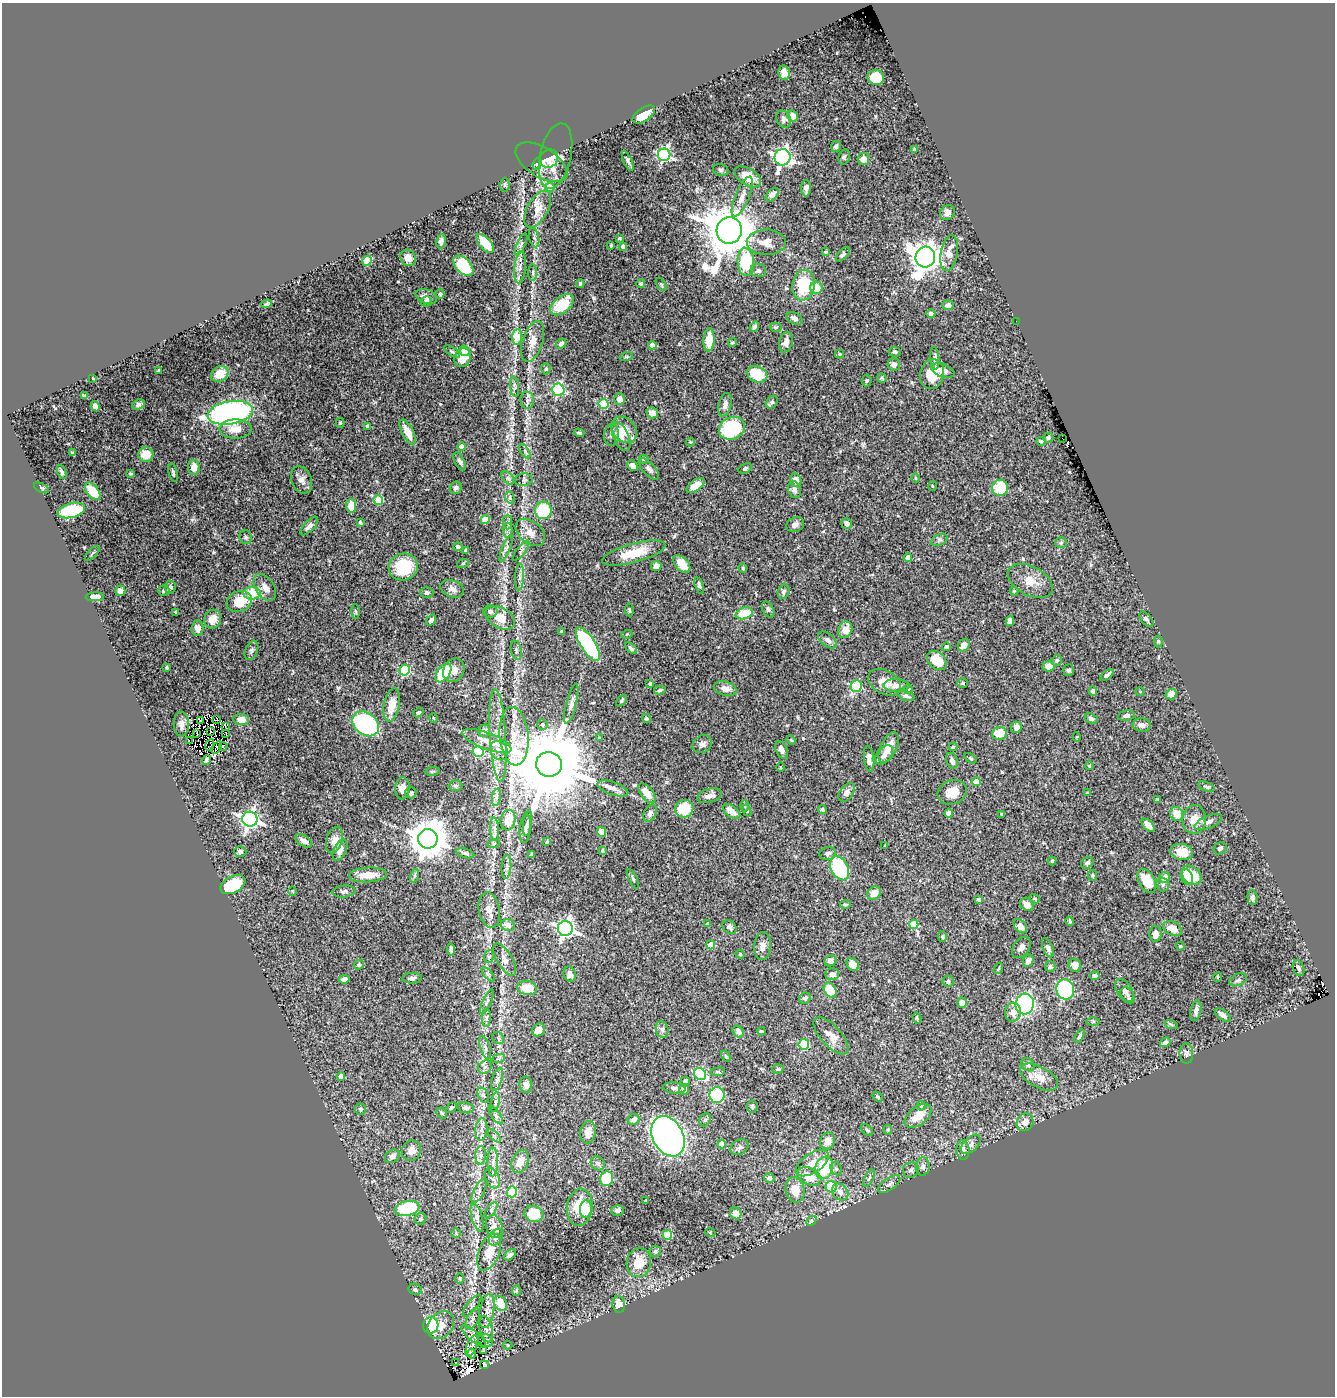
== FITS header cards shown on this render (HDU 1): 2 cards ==
NAXIS1  =                 1333
NAXIS2  =                 1394

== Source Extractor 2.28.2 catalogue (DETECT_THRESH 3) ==
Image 1333 x 1394 px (HDU 1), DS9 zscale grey, 1 PNG px = 1 image px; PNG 1337 x 1398 px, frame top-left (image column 1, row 1394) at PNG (2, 3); each listed source drawn as its Kron ellipse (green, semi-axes under 4 px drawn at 4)
Background 0.979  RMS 0.027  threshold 0.0812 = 3 sigma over >= 5 px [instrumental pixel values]
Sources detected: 514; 4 with non-positive FLUX_AUTO (blend fragments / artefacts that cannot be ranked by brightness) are neither listed nor drawn; of the other 510, the 500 brightest by FLUX_AUTO listed and drawn (10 fainter detections omitted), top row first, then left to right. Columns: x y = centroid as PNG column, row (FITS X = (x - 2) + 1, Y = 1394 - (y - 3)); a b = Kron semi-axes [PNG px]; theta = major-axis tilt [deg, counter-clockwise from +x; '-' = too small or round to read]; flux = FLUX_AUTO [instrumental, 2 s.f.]
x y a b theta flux
784 73 7 5 -83 10
876 78 8 7 - 55
644 115 13 6 34 32
792 116 6 5 - 15
784 119 9 7 -63 6.8
836 146 5 5 - 4.6
914 149 4 4 - 2.2
664 155 6 6 - 310
556 156 33 15 77 31
783 157 8 8 - 600
844 157 8 5 75 3.5
549 159 10 8 39 9.6
863 159 6 6 - 12
628 161 10 4 -65 4.6
541 162 29 14 -32 27
537 164 6 4 66 4.8
721 170 8 6 -16 3.4
748 177 15 8 -32 30
505 184 7 5 88 2.9
550 187 4 4 - 27
806 188 8 5 -89 8.5
772 195 8 5 47 8.8
742 197 21 7 67 13
538 209 20 10 61 18
947 213 8 6 52 8.5
729 230 13 12 - 9000
534 237 10 5 -79 4.4
619 238 4 3 - 2.2
441 241 7 5 78 5.5
766 242 19 12 -1 24
485 243 11 5 -49 38
521 244 11 4 65 4.3
611 245 3 3 - 2.1
623 247 4 3 - 8.8
826 252 4 3 - 2.2
949 253 18 8 79 20
843 254 9 4 47 4.5
925 257 10 9 - 2500
408 258 8 7 - 12
367 261 5 4 - 59
746 262 14 8 -86 110
463 266 12 7 -47 91
520 267 16 5 85 10
758 271 8 6 -16 5
533 273 8 4 89 3.6
580 283 4 3 - 2.7
641 284 4 4 - 3.5
661 284 7 4 -55 2.4
803 285 15 11 80 80
816 288 6 6 - 38
440 294 5 4 - 2.6
426 296 11 7 -21 11
426 301 5 5 - 5.4
267 304 5 3 - 3.4
562 305 14 8 38 63
948 305 5 5 - 7.7
931 313 4 4 - 6.1
794 318 8 5 -30 7.7
1016 321 2 2 - 24
754 327 5 4 - 4.5
775 327 6 4 -10 2.5
517 337 8 5 85 40
709 340 11 5 87 39
533 341 21 10 72 21
732 342 4 4 - 2.3
786 342 10 6 73 13
561 344 6 4 42 4.7
652 345 4 4 - 17
452 351 9 4 -34 3.3
464 351 5 4 - 52
895 352 6 4 -4 4.3
840 354 4 4 - 2
626 357 6 4 18 2.5
462 358 9 8 - 27
935 358 11 4 -87 6
894 364 6 6 - 8.5
546 369 5 4 - 2.5
158 370 3 2 - 2.3
943 371 12 6 -19 12
220 374 9 7 36 27
757 374 10 8 -26 58
932 374 15 12 78 42
93 378 3 2 - 2.6
882 378 5 4 - 2.2
867 381 6 4 85 2.8
515 387 10 4 -86 4.6
558 390 6 6 - 240
85 396 3 3 - 2.9
619 399 6 5 - 9.4
527 400 8 7 - 6
772 402 7 5 54 4.3
604 404 5 5 - 89
138 405 6 5 - 5.2
725 405 12 6 75 8.1
95 406 5 4 - 6.8
230 413 23 11 9 510
652 413 5 5 - 14
340 423 5 4 - 2.3
368 426 4 3 - 5
732 428 13 11 24 120
235 429 16 9 0 23
624 430 14 11 -49 29
408 432 13 5 -63 26
579 433 5 4 - 3.1
611 435 10 7 85 6
621 437 15 8 -66 15
1048 438 5 4 - 3.2
1062 438 2 2 - 28
1041 441 4 4 - 2.3
690 442 4 4 - 1.9
461 447 4 4 - 18
525 451 8 4 -59 3.6
72 453 4 2 - 1.9
146 455 8 7 - 29
644 459 5 4 - 2.3
460 462 10 5 -62 5.2
633 466 6 4 -47 5.4
194 467 7 6 - 15
745 468 7 4 26 3.4
649 469 13 6 -47 7.1
62 472 7 4 -68 3.7
173 473 9 3 -76 2.8
131 474 4 3 - 2.2
508 478 8 5 -44 4.4
915 478 5 3 - 1.6
302 480 14 10 -68 9.9
524 480 9 6 2 4.5
796 480 7 5 -72 11
695 486 10 5 36 16
932 486 5 3 - 1.5
41 488 8 3 -27 2.3
456 488 6 5 - 5.3
1000 488 8 8 - 58
794 490 8 6 -75 6.7
93 491 10 6 -51 51
510 498 6 4 -80 2.9
378 500 5 4 - 63
351 506 7 5 -86 24
71 510 14 7 15 130
543 510 9 8 - 86
485 519 4 4 - 40
508 522 7 4 -89 4
360 523 4 3 - 2.8
847 523 5 5 - 8.7
795 525 9 7 26 7.4
309 526 12 5 47 6.1
507 530 7 5 89 4.9
530 532 17 11 -40 19
246 537 7 6 - 3.6
939 540 9 5 24 5.1
1061 543 5 5 - 2.9
458 547 4 4 - 5
506 548 14 3 67 4.7
466 550 3 3 - 2.2
521 551 12 3 52 4
92 553 10 2 45 2.4
634 553 32 9 15 44
908 558 4 4 - 18
463 563 6 3 19 2.2
682 564 11 6 -48 23
656 566 5 5 - 11
403 567 15 13 15 71
743 568 4 4 - 2.9
520 577 13 4 87 6.2
1030 581 24 14 -28 28
699 585 8 4 -72 3.9
170 587 6 5 - 4.3
265 587 15 9 -57 13
452 589 12 8 -19 11
164 590 5 5 - 4.6
120 591 5 5 - 8.3
1014 591 4 4 - 1.8
784 592 7 5 69 4.3
252 593 9 6 -1 57
427 593 6 5 - 4.6
95 597 9 4 4 13
239 601 13 10 19 44
768 609 8 5 -62 4
629 610 6 3 -84 2.5
356 611 7 3 -89 2.3
490 611 7 6 - 5.3
175 612 3 2 - 1.5
744 613 9 5 17 53
500 618 16 10 -30 26
213 619 9 8 - 21
1146 619 9 5 -48 4.2
431 620 6 4 54 6.9
1010 621 5 4 - 7.5
197 628 7 6 - 11
845 630 8 6 64 22
561 631 3 2 - 1.9
627 634 5 3 - 1.5
827 640 11 6 -38 8.1
1158 641 6 4 -90 2.5
588 644 19 7 -58 200
964 645 7 5 55 11
946 647 4 4 - 9.5
631 648 7 4 -42 4.3
251 650 10 6 67 5.1
516 650 10 5 -77 4.6
1057 660 5 5 - 3.2
937 661 11 8 -41 46
1048 666 6 5 - 14
167 667 4 2 - 1.9
405 670 5 5 - 160
454 670 12 10 62 16
1069 670 5 5 - 3.9
443 673 11 6 55 85
1107 675 8 4 39 5
885 682 17 12 -29 21
963 683 5 4 - 2.3
650 684 3 3 - 2.5
897 685 13 6 -2 12
856 686 6 5 - 110
725 689 11 7 -14 12
908 689 4 4 - 2.1
660 690 6 4 11 3.3
1093 691 5 4 - 5.3
1140 691 4 3 - 1.4
1171 694 5 5 - 19
906 696 8 5 -19 4.6
622 701 7 3 50 2.6
571 704 20 5 76 9.3
392 705 17 8 79 25
418 712 6 4 33 2.9
1126 716 8 5 10 5.2
433 718 4 3 - 1.5
646 718 5 4 - 2.9
241 719 8 5 -5 17
1091 719 7 5 -20 6
217 720 3 2 - 2.7
201 721 3 2 - 3
181 724 12 7 -89 9.4
366 724 14 11 -37 270
542 725 5 5 - 4.4
1142 725 9 6 -5 7.3
225 726 3 2 - 2.2
1016 727 6 5 - 8
210 731 3 2 - 1.8
484 731 6 5 - 8
197 733 3 2 - 1.8
226 733 3 2 - 1.6
999 733 7 6 - 35
498 735 46 8 -87 41
514 736 29 14 -85 45
1077 737 5 3 - 1.6
599 738 4 3 - 1.7
791 740 5 4 - 2
189 741 3 2 - 580
487 741 26 8 -20 25
702 744 10 8 33 7.2
210 745 6 2 65 1.4
223 746 4 3 - 5.1
217 747 7 2 56 2.9
889 747 16 8 64 24
953 747 4 3 - 2.2
781 750 9 5 -64 8.2
478 751 5 5 - 150
499 751 10 8 -54 11
884 755 11 7 49 9.9
970 758 7 4 -32 2.2
869 759 13 5 -83 8.5
206 760 5 3 - 3.1
952 761 8 5 -69 7.4
549 764 13 12 - 33000
1089 766 4 4 - 2.4
780 767 5 3 - 1.6
432 771 7 3 8 2.2
976 782 4 4 - 23
455 786 7 5 -1 3.4
1206 787 9 4 -19 3.4
402 788 11 7 85 17
613 788 16 6 -19 11
847 792 11 6 54 9
952 792 15 12 21 29
411 793 5 5 - 5.4
647 793 11 6 -52 24
1087 793 3 3 - 1.8
710 796 12 6 16 10
496 797 9 4 81 5.2
1158 800 4 4 - 3.6
745 806 6 4 -88 2.7
684 809 9 8 - 47
822 810 4 4 - 3.2
731 811 10 5 -38 11
747 811 6 4 -59 2.2
650 813 9 6 65 5.9
949 813 4 4 - 20
1002 814 4 3 - 2
1177 814 7 6 - 25
250 819 7 7 - 690
1194 819 14 11 87 22
508 820 10 7 77 32
1208 822 15 6 23 11
528 823 12 4 81 5.2
1148 825 8 4 -46 13
494 829 12 4 -85 6.5
525 829 14 5 85 6.8
602 832 5 4 - 15
428 839 9 9 - 5200
334 840 13 8 73 16
304 841 9 5 -33 9.5
547 842 4 3 - 1.6
494 843 6 4 19 2.6
885 845 3 2 - 1.6
1220 848 7 5 30 4.7
340 850 11 6 66 12
602 850 4 3 - 2.1
240 852 6 5 - 5
1182 852 11 8 -11 29
465 853 9 4 -18 3.5
827 854 8 6 17 6.3
531 855 3 3 - 2.7
1052 861 4 4 - 2.1
1087 863 6 5 - 5.1
506 867 12 4 85 6.9
840 868 13 8 -62 140
368 875 19 7 3 27
1092 875 5 4 - 2.9
1192 875 11 8 -43 46
414 876 7 4 71 3.7
1187 877 8 5 -67 35
1165 878 5 5 - 18
633 879 11 4 -63 3
1147 881 13 8 -61 38
233 885 13 8 27 77
1163 885 7 6 - 4.4
293 891 5 3 - 1.6
344 891 11 6 6 5.6
874 893 7 6 - 19
1252 898 7 5 -87 5.2
979 899 4 4 - 4.4
1035 899 5 4 - 2.5
845 905 5 3 - 2.2
1027 905 7 5 -41 11
489 910 18 10 -79 17
1070 921 4 4 - 2.1
708 924 4 4 - 2.4
914 924 4 4 - 56
508 925 7 5 -15 14
1020 926 8 5 -49 11
729 927 8 6 -43 6.1
565 928 7 7 - 670
1173 928 10 6 -29 17
1155 934 8 6 90 11
942 937 5 4 - 2.4
711 945 4 4 - 39
762 946 14 8 85 12
1180 946 4 4 - 1.8
1021 947 12 8 56 7.3
1048 948 10 5 -67 6.2
451 949 6 3 -83 4.6
740 954 4 4 - 2
489 956 6 5 - 3.5
505 960 18 7 -60 12
830 961 6 5 - 6.8
1028 961 6 5 - 7.9
359 965 5 4 - 2.4
853 965 7 5 -53 14
1075 965 6 6 - 12
1050 966 5 5 - 3.7
1299 968 8 5 -70 5
998 969 6 3 59 2.2
488 974 8 4 -48 4.2
570 974 8 6 -73 9
832 974 7 6 - 8.6
1095 976 5 4 - 7
1217 977 5 3 - 1.6
412 978 10 5 4 5.2
344 979 5 4 - 8.5
1238 980 9 5 25 5.1
948 981 6 5 - 3.4
527 988 10 7 -9 33
1065 989 10 9 - 140
830 990 8 6 -60 43
1124 990 13 7 -56 11
1128 995 9 6 -53 7.1
805 998 6 5 - 4.5
487 1002 13 3 64 5.5
962 1002 5 5 - 14
1025 1004 10 9 - 370
1196 1011 10 5 80 8.5
1013 1012 9 8 - 11
1223 1015 9 4 -39 10
486 1017 9 4 88 5.1
917 1018 5 4 - 2.3
1093 1021 6 4 1 2.8
1171 1024 7 4 -20 3
662 1029 8 6 -75 5.9
538 1030 7 6 - 14
761 1031 4 2 - 2.2
738 1032 6 5 - 6.7
831 1036 23 10 -48 19
1079 1036 7 4 62 3.7
498 1038 6 5 - 3.6
1165 1042 5 4 - 6.1
804 1044 5 5 - 97
485 1047 12 5 -72 6.7
1186 1053 10 7 -90 5.4
726 1056 6 4 -61 2.4
498 1059 7 4 19 3
1028 1065 7 6 - 4.6
485 1067 7 6 - 5.4
778 1069 6 4 -3 2.6
718 1072 7 3 7 2.7
700 1074 6 5 - 140
341 1076 4 4 - 13
1039 1077 21 10 -29 22
497 1079 12 5 72 6.5
685 1081 4 4 - 4.2
526 1085 8 6 -85 8.1
674 1088 11 5 -6 6
684 1089 5 5 - 9.4
483 1095 8 5 -61 5.1
717 1095 8 7 - 94
877 1097 6 4 -42 2.5
495 1102 10 3 80 3.5
752 1106 6 5 - 4.1
921 1106 5 4 - 2.8
451 1107 6 4 46 3
466 1108 8 5 -10 5.4
360 1109 5 5 - 3.7
442 1113 6 4 -46 2.3
496 1115 10 4 -55 4
918 1116 15 8 39 27
634 1119 6 5 - 7
705 1120 7 5 65 3.5
1025 1122 9 8 - 16
481 1130 11 6 83 8.6
867 1130 7 4 -45 2.6
888 1130 5 3 - 2
588 1132 11 7 81 20
494 1136 8 3 -45 2.7
668 1136 21 15 -61 1000
827 1141 8 7 - 13
721 1144 4 4 - 19
971 1144 12 7 42 8.5
739 1147 9 7 36 5.7
963 1150 10 6 -84 8.3
411 1151 10 9 - 13
481 1155 9 5 85 6.4
392 1156 8 6 33 7.5
520 1161 12 8 66 20
493 1162 14 5 -90 9.4
598 1163 7 6 - 5.5
812 1163 18 9 34 22
923 1166 9 7 85 6.8
824 1168 11 8 70 70
836 1169 7 5 -66 3.5
911 1170 8 7 - 6.2
809 1176 13 8 -26 35
492 1178 11 7 -67 7.8
769 1178 5 5 - 5.7
869 1178 9 4 63 3.7
607 1179 7 6 - 57
889 1184 13 6 36 6.7
831 1187 6 5 - 60
795 1190 13 9 -76 28
479 1191 13 5 64 7.7
512 1192 5 5 - 87
840 1192 9 7 -52 9.3
645 1201 3 3 - 3
580 1207 18 12 83 46
407 1208 12 7 11 120
586 1209 8 6 84 28
491 1210 9 4 55 3.7
618 1210 6 5 - 5.3
736 1213 6 5 - 17
534 1214 9 8 - 37
477 1217 15 5 -75 8.7
420 1219 6 5 - 3.8
811 1221 6 4 45 2.5
494 1226 11 8 -76 12
710 1232 5 3 - 1.5
456 1233 5 4 - 2.5
667 1235 5 4 - 80
496 1237 9 6 60 6.9
655 1251 5 5 - 3.6
489 1252 19 10 68 27
510 1255 7 4 43 3.6
639 1263 14 12 78 36
460 1279 5 4 - 2.2
415 1289 7 5 -23 5.4
516 1290 5 3 - 2.1
500 1303 8 6 -61 44
619 1304 8 6 -83 18
472 1306 13 5 51 6.7
487 1311 17 7 80 15
473 1319 11 6 62 7.9
431 1325 8 8 - 84
441 1325 15 12 50 22
486 1329 13 6 -77 11
474 1336 15 5 -40 7.2
486 1341 8 6 -32 4.7
508 1345 5 4 - 2.1
472 1346 11 5 68 7.9
483 1351 4 3 - 2.7
472 1353 5 3 - 4
455 1362 3 2 - 3.1
484 1365 4 3 - 1.5
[10 fainter detections neither listed nor drawn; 4 non-positive-flux detections neither listed nor drawn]